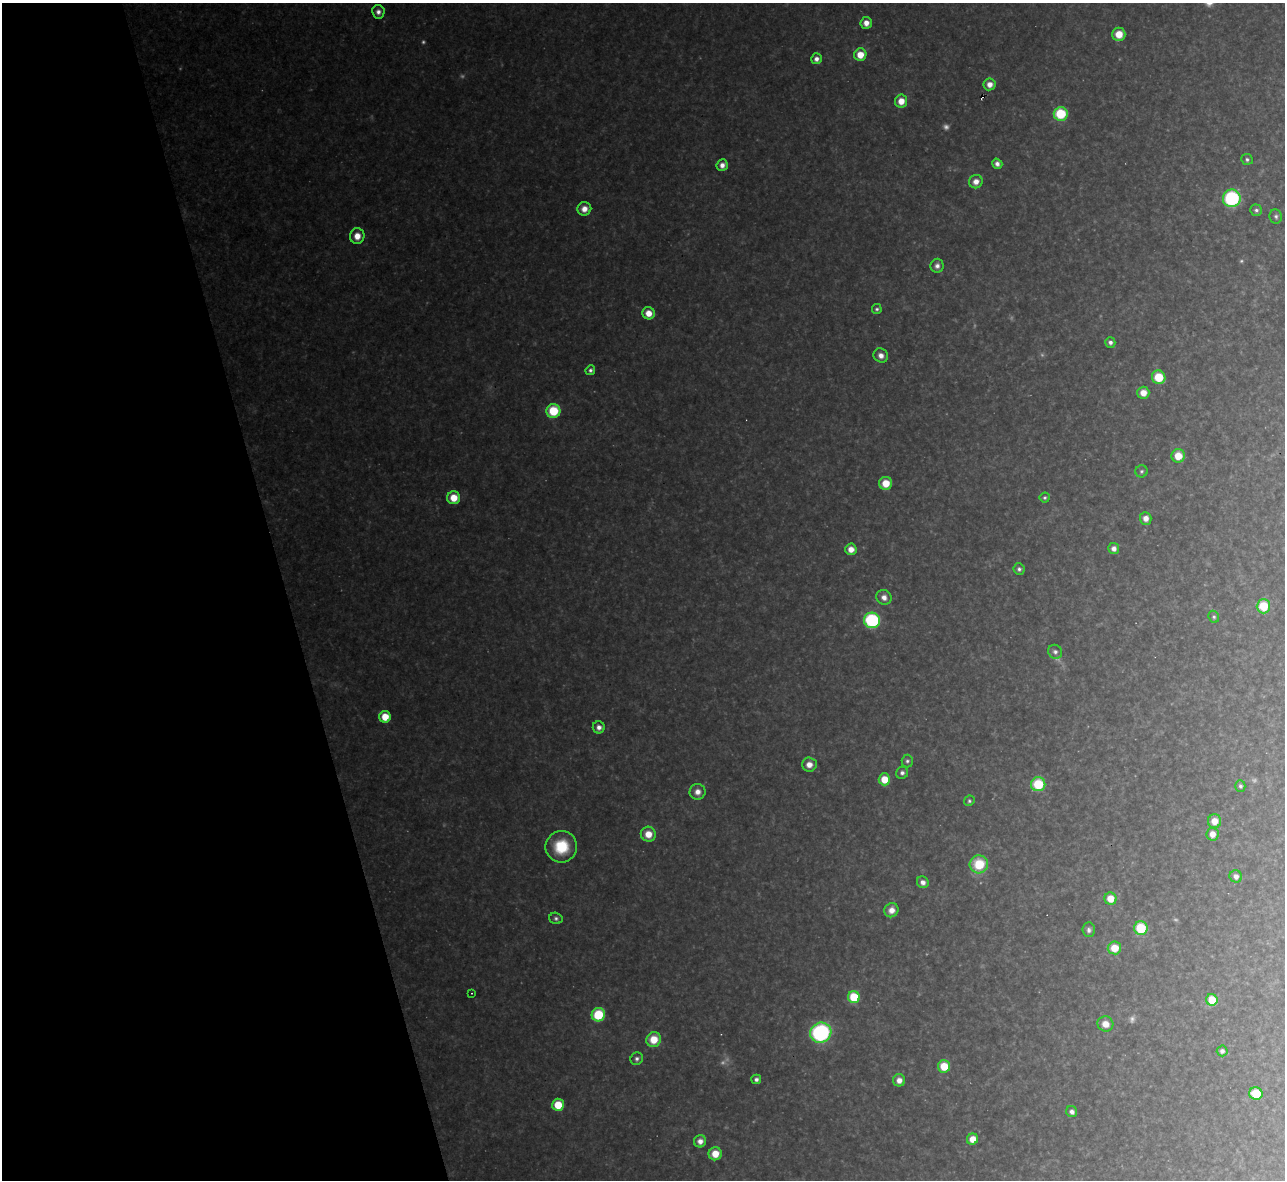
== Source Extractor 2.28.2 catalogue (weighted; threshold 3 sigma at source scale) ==
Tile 5 of 4 x 4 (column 1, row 2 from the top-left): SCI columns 1-1283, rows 2499-3676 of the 5133 x 5115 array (HDU 1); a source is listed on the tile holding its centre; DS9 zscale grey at full resolution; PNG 1287 x 1182 px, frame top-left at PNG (2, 3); each listed source drawn as its Kron ellipse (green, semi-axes under 4 px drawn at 4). Shown black and unused: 22% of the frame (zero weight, under 3 of 4 exposures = <1% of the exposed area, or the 3 px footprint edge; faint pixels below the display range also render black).
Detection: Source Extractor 2.28.2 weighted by HDU 2 'WHT'; one run over the whole footprint, this tile lists its part. Background 0.348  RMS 0.02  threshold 0.0884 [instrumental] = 3 sigma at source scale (4.5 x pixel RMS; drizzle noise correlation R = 1.50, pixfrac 1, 0.05/0.05 arcsec/px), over >= 5 px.
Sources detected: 92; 11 too faint to see at this stretch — neither listed nor drawn; the other 81 listed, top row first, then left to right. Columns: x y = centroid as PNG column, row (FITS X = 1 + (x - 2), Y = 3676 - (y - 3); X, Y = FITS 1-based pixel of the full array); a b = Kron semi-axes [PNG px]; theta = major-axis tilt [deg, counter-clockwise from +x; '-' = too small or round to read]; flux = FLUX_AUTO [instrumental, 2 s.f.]
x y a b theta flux
378 12 7 6 - 10
866 23 6 5 - 18
1119 34 7 6 - 32
860 55 6 6 - 34
816 59 5 5 - 10
990 84 6 6 - 16
901 101 6 6 - 26
1061 114 7 6 - 110
1247 159 6 5 - 4.6
997 164 5 5 - 9.8
722 165 6 5 - 13
976 182 7 6 - 16
1232 198 9 8 - 220
584 209 7 6 - 19
1256 210 6 5 - 5.7
1276 216 7 6 - 5.5
357 236 8 7 - 24
937 266 7 6 - 9
877 309 5 5 - 4.3
648 313 6 6 - 26
1110 342 5 5 - 7.8
881 356 8 7 - 14
590 370 5 4 - 5.6
1159 377 7 6 - 68
1143 393 6 6 - 23
553 411 7 7 - 81
1178 456 7 6 - 39
1141 471 6 6 - 4.6
886 483 6 6 - 38
454 498 6 6 - 41
1045 498 5 5 - 4
1146 518 6 6 - 15
851 549 6 5 - 19
1114 549 5 5 - 11
1019 569 6 5 - 5.9
884 597 8 7 - 14
1263 606 7 7 - 66
1214 617 6 5 - 4.5
872 620 8 7 - 250
1055 652 7 6 - 7.5
385 717 6 5 - 42
599 727 6 6 - 12
907 761 6 5 - 4.9
809 765 7 7 - 20
902 773 6 6 - 7.4
884 779 6 6 - 40
1038 784 7 7 - 86
1240 786 6 5 - 5
698 792 8 8 - 17
969 801 5 5 - 3.8
1214 821 7 6 - 29
648 834 7 7 - 30
1212 834 6 6 - 21
561 847 16 15 - 80
979 864 9 9 - 75
1236 876 6 6 - 12
923 882 6 5 - 11
1110 899 6 6 - 34
891 910 7 6 - 19
556 918 6 5 - 5.7
1141 928 7 7 - 88
1089 930 7 6 - 7.4
1114 948 7 6 - 41
471 993 3 2 - 1.3
854 997 6 6 - 92
1212 1000 6 5 - 58
598 1015 7 6 - 100
1105 1024 8 7 - 23
821 1033 11 10 - 320
654 1040 7 7 - 43
1222 1051 5 5 - 7.4
637 1059 6 6 - 6.6
944 1066 6 6 - 54
756 1079 5 5 - 6.9
899 1080 6 6 - 17
1256 1094 6 6 - 69
558 1105 6 6 - 56
1072 1112 5 5 - 8.8
973 1139 6 5 - 27
700 1141 6 6 - 14
715 1154 6 6 - 35
Overlapping masked pixels (flux is a lower limit): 1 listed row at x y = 990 84